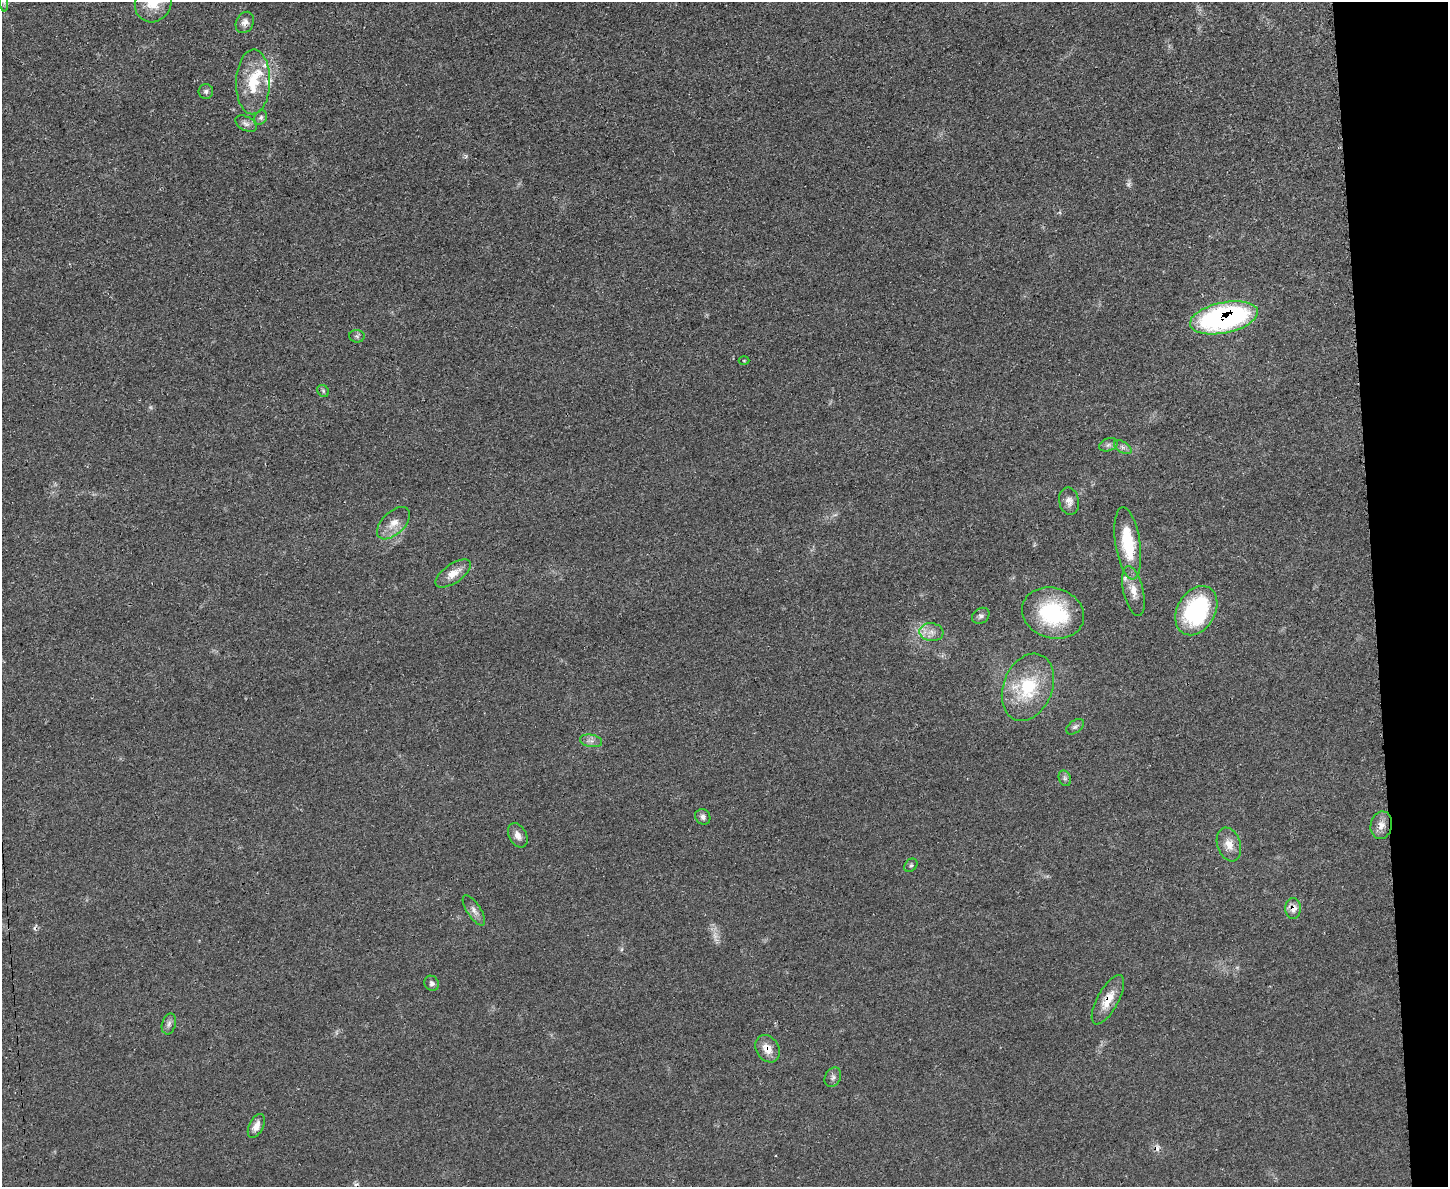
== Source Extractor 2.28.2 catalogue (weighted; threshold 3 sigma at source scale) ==
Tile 9 of 3 x 4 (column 3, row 3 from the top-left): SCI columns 3048-4493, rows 1203-2387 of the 4748 x 4760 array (HDU 1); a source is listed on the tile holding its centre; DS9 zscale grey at full resolution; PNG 1450 x 1189 px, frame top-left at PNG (2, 2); each listed source drawn as its Kron ellipse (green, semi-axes under 4 px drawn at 4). Shown black and unused: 5% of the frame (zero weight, under 3 of 4 exposures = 2% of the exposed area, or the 3 px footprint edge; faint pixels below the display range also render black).
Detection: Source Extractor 2.28.2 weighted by HDU 2 'WHT'; one run over the whole footprint, this tile lists its part. Background 0.0464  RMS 0.0051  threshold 0.0228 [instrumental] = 3 sigma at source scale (4.5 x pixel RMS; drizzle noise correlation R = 1.50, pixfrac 1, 0.05/0.05 arcsec/px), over >= 5 px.
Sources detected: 48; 2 too faint to see at this stretch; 3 cosmic-ray / hot-pixel residue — neither listed nor drawn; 4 inside a brighter listed object's ellipse — not listed separately; the other 39 listed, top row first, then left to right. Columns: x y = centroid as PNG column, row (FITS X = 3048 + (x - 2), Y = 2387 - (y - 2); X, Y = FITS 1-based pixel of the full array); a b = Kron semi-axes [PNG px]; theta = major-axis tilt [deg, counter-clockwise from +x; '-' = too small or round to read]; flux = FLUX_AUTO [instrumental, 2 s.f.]
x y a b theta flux
4 2 9 3 -85 1.1
153 3 20 18 60 13
245 22 11 8 63 3
253 82 32 17 88 19
206 91 7 7 - 1.4
261 117 7 6 - 1.3
246 124 11 7 -28 2.1
1224 318 34 15 12 120
357 336 8 6 -2 1.2
744 361 5 3 - 0.44
323 391 6 5 - 0.9
1108 445 10 6 19 1.7
1123 447 10 5 -34 1.7
1069 501 14 10 -79 3.5
394 523 20 11 44 6.5
1128 543 36 12 -81 26
453 574 20 9 35 6.6
1133 591 25 10 -77 6.3
1196 611 26 19 60 61
1053 613 31 25 -17 45
981 616 9 7 37 1.6
931 632 12 9 -6 3.8
1028 687 35 24 68 31
1075 727 10 6 37 1.5
591 741 11 6 -10 2.2
1065 778 8 6 -69 1.4
703 817 8 7 - 1.8
1381 825 14 10 79 4.3
518 835 13 8 -61 3.4
1229 844 17 11 -71 5.8
911 865 7 5 44 0.94
1293 908 10 8 -89 4
474 910 17 7 -56 3.1
432 983 8 7 - 1.5
1108 1000 27 10 61 9.7
169 1024 10 7 75 2
767 1049 14 11 -57 6.2
833 1077 10 8 64 1.9
256 1126 13 7 63 3.7
Overlapping masked pixels (flux is a lower limit): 4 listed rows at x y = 1224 318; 1293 908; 1108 1000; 767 1049
Isophote crosses this tile's border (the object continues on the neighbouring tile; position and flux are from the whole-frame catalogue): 2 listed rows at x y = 4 2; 153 3